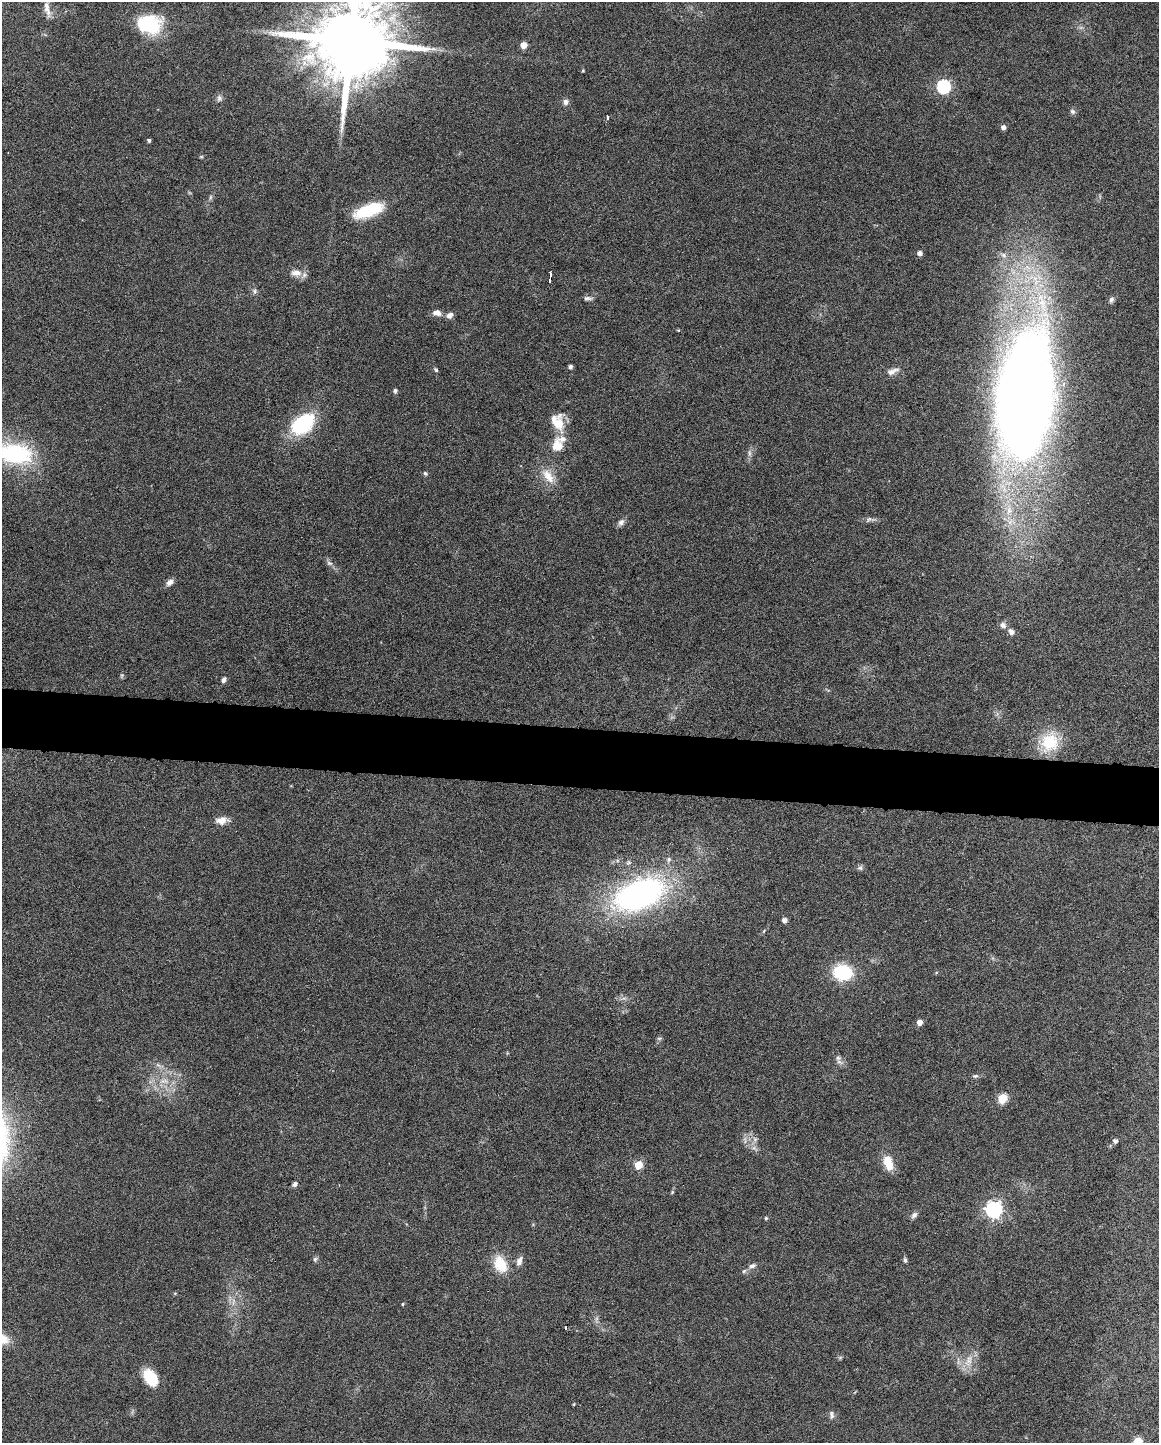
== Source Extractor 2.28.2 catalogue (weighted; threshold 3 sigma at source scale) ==
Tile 6 of 4 x 3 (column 2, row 2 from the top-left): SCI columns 1160-2316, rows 1661-3101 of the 4630 x 4648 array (HDU 1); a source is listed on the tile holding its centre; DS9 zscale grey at full resolution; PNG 1161 x 1445 px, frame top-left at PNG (2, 2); no overlay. Shown black and unused: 4% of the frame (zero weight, under 4 of 8 exposures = <1% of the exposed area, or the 3 px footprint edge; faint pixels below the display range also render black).
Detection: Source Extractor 2.28.2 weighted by HDU 2 'WHT'; one run over the whole footprint, this tile lists its part. Background 0.0691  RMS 0.0048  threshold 0.0198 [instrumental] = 3 sigma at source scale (4.09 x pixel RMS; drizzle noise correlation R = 1.36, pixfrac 0.8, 0.05/0.05 arcsec/px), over >= 5 px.
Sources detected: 88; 1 too faint to see at this stretch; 2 inside a brighter object's white glare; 1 cosmic-ray / hot-pixel residue — not listed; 2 inside a brighter listed object's ellipse — not listed separately; the other 82 listed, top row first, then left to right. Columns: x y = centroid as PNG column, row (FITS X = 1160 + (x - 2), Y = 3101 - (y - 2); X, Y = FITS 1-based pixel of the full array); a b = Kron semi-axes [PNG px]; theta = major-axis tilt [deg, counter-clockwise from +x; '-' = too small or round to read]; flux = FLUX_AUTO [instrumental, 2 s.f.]
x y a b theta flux
47 9 24 7 -77 3.9
151 26 30 22 32 22
351 41 20 17 83 7800
524 45 5 5 - 5.3
583 71 4 3 - 0.43
944 86 6 6 - 71
219 98 8 7 - 1.4
565 102 8 7 - 1.5
1073 112 8 6 -45 1.1
607 117 4 3 - 7
1003 127 5 4 - 1.8
149 140 4 4 - 0.8
201 157 6 3 18 0.45
369 210 38 14 20 18
919 253 5 4 - 2.2
1003 255 9 6 -28 1.6
296 273 17 9 -2 3.8
550 278 9 3 83 2.9
255 291 7 6 - 1.1
588 298 11 5 -4 1.3
1111 299 8 6 69 1.2
437 313 12 7 -14 2.4
450 315 8 6 30 2.2
678 330 4 3 - 0.42
570 367 4 4 - 1.2
436 370 5 4 - 0.6
893 371 19 7 21 2.9
395 391 5 5 - 0.91
1024 395 93 39 84 930
558 422 20 13 -68 9.5
303 424 23 15 43 37
558 446 13 11 -72 7.1
15 453 44 24 -9 41
749 453 7 4 -89 1.1
425 473 6 4 -53 0.69
548 476 23 11 -54 6.9
869 519 8 6 22 1.2
621 522 10 7 52 1.8
329 563 9 5 -26 1.2
170 582 10 7 44 2
1003 625 10 8 -42 1.7
1011 632 8 7 - 1.9
122 675 6 4 44 0.66
224 680 8 5 59 1.2
1050 742 26 23 68 16
222 820 14 8 3 4
669 859 6 6 - 1.3
860 868 7 6 - 1.1
639 894 47 27 22 130
784 920 4 4 - 2.2
764 931 6 3 71 0.45
843 972 19 14 -6 24
936 973 5 3 - 0.41
920 1022 5 4 - 3.4
659 1038 6 4 -17 0.63
838 1058 8 7 - 1.5
975 1076 8 5 1 0.89
164 1081 12 6 6 2.8
1002 1098 5 5 - 23
755 1139 7 4 19 0.95
1115 1141 4 4 - 1.5
754 1148 7 4 -17 1.2
888 1163 17 10 -71 8.1
638 1165 5 5 - 12
295 1184 7 5 50 1.2
672 1192 6 4 57 0.54
994 1210 7 6 - 160
914 1215 9 6 47 1.5
766 1218 4 4 - 0.62
315 1259 7 5 75 0.88
905 1260 7 4 -76 0.9
519 1261 12 7 71 2.2
500 1264 22 15 -65 11
752 1266 11 6 20 1.6
175 1293 5 3 - 0.42
233 1301 9 4 85 1.3
402 1304 4 3 - 0.48
969 1361 20 9 73 5.3
150 1378 17 11 -55 15
574 1404 5 3 - 0.37
832 1415 12 6 -80 1.5
1138 1441 5 5 - 16
Isophote crosses this tile's border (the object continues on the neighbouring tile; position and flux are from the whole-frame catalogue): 4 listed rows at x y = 47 9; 351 41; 15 453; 1138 1441